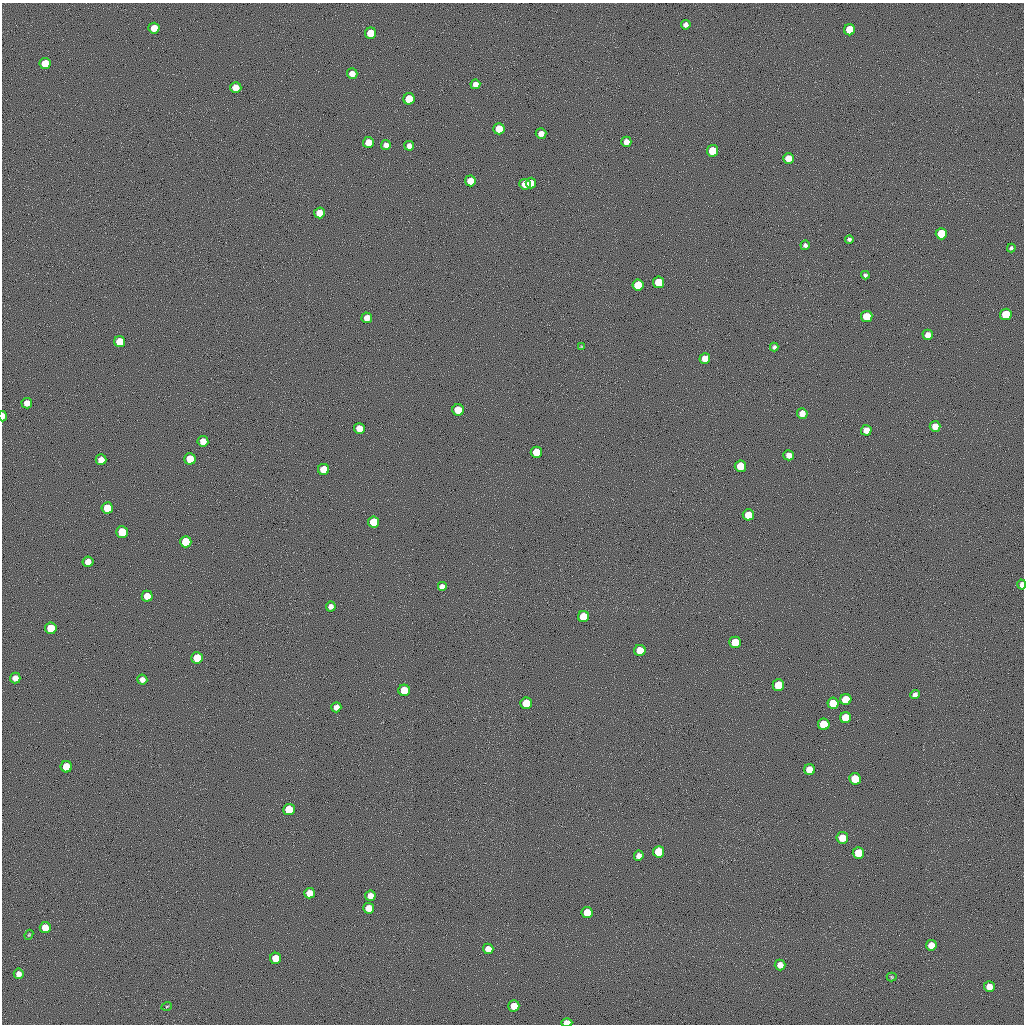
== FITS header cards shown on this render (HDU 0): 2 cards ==
NAXIS1  =                 1022 / length of data axis 1
NAXIS2  =                 1022 / length of data axis 2

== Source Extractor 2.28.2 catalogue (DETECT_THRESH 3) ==
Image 1022 x 1022 px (HDU 0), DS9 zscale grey, 1 PNG px = 1 image px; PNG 1026 x 1026 px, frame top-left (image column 1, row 1022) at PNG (2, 3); each listed source drawn as its Kron ellipse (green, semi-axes under 4 px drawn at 4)
Background 0.441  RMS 90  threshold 271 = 3 sigma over >= 5 px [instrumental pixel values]
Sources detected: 100; all 100 listed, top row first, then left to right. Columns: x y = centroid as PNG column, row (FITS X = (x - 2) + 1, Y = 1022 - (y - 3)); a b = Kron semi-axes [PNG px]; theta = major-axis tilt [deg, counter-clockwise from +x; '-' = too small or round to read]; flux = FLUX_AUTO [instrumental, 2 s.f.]
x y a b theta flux
686 25 5 4 - 26000
154 28 5 5 - 92000
850 30 5 5 - 190000
370 33 5 5 - 110000
45 63 5 5 - 120000
352 74 5 5 - 48000
475 84 5 5 - 35000
236 88 5 5 - 89000
409 99 6 5 - 160000
499 129 5 5 - 100000
541 133 5 5 - 40000
368 142 5 5 - 84000
626 142 5 5 - 39000
386 145 5 5 - 30000
409 146 5 4 - 32000
712 151 6 5 - 170000
788 158 5 5 - 67000
470 181 5 5 - 64000
531 183 5 5 - 62000
525 184 5 5 - 63000
319 213 5 5 - 82000
941 234 6 5 - 190000
849 239 4 3 - 14000
805 245 5 4 - 17000
1011 248 4 4 - 10000
865 275 4 4 - 13000
659 282 6 5 - 170000
638 285 5 5 - 150000
1006 314 6 5 - 190000
867 316 6 5 - 150000
367 318 5 5 - 48000
928 335 5 5 - 46000
120 342 5 5 - 140000
581 347 4 3 - 5200
774 347 4 4 - 15000
705 358 5 5 - 65000
27 403 5 5 - 47000
458 410 5 5 - 140000
802 413 5 5 - 50000
3 416 5 3 - 49000
935 426 5 5 - 56000
359 428 5 5 - 83000
866 430 5 5 - 53000
203 441 5 5 - 63000
536 452 5 5 - 170000
789 455 5 5 - 38000
190 459 5 5 - 130000
101 460 5 5 - 56000
740 466 5 5 - 150000
323 469 5 5 - 130000
107 508 5 5 - 150000
748 515 5 5 - 140000
374 522 5 5 - 180000
122 532 6 5 - 170000
186 542 6 5 - 190000
88 562 5 5 - 47000
1022 585 5 4 - 32000
442 587 5 5 - 36000
147 596 5 5 - 78000
331 606 5 5 - 31000
583 617 5 5 - 150000
51 628 6 5 - 190000
735 642 6 5 - 190000
640 650 5 5 - 140000
197 658 6 5 - 160000
15 678 5 5 - 45000
142 679 5 5 - 35000
778 685 6 5 - 160000
404 690 6 5 - 160000
915 695 5 4 - 23000
846 700 6 5 - 190000
526 703 6 5 - 190000
833 703 5 5 - 130000
336 707 5 5 - 41000
845 718 5 5 - 140000
824 724 6 5 - 170000
66 767 5 5 - 150000
810 770 5 5 - 120000
855 779 6 6 - 200000
289 809 6 5 - 180000
842 838 6 5 - 120000
659 852 6 5 - 190000
858 853 6 5 - 180000
639 856 5 5 - 33000
309 893 5 5 - 82000
370 896 5 5 - 53000
369 908 5 5 - 80000
587 913 5 5 - 140000
45 927 5 5 - 99000
29 935 5 4 - 5500
931 945 5 5 - 72000
488 949 5 5 - 58000
276 958 5 5 - 120000
780 965 5 5 - 54000
19 974 5 5 - 34000
892 977 5 4 - 6900
989 987 5 5 - 72000
167 1006 5 3 - 5600
514 1006 5 5 - 100000
567 1023 5 4 - 89000
At the frame edge (FLAGS 8, measured only in part): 3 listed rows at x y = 3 416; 1022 585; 567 1023